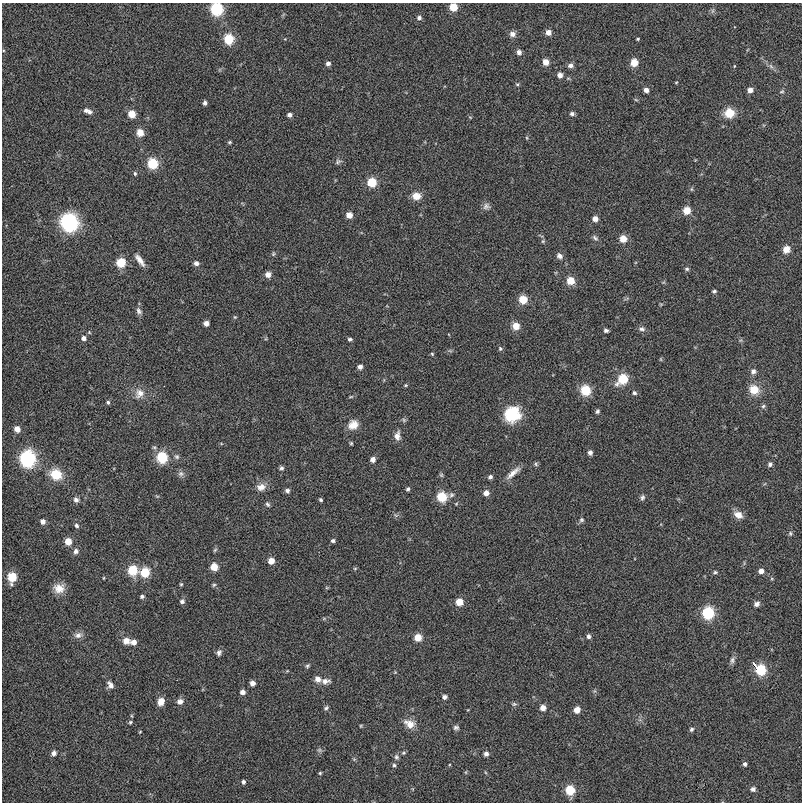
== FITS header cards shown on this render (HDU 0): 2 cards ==
NAXIS1  =                  800
NAXIS2  =                  800

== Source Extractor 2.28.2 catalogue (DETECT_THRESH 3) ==
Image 800 x 800 px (HDU 0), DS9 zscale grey, 1 PNG px = 1 image px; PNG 804 x 804 px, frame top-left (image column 1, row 800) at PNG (2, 3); no overlay
Background 6.55e-04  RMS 0.0081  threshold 0.0243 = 3 sigma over >= 5 px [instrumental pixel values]
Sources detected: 178; all 178 listed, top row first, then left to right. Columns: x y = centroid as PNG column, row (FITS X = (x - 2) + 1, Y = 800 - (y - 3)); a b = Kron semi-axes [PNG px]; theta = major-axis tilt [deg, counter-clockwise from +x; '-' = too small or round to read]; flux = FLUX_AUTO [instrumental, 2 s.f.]
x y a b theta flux
453 7 5 5 - 11
216 9 7 7 - 56
712 11 7 4 71 1
419 18 6 5 - 1.6
548 32 5 5 - 3.3
512 34 8 7 - 2.6
229 39 6 6 - 25
638 39 4 3 - 0.61
519 52 5 5 - 2.3
546 62 6 5 - 5.2
634 62 8 8 - 5
328 63 5 5 - 1.8
570 65 8 6 12 1.8
734 66 4 3 - 0.39
771 66 8 6 -46 1.6
560 75 6 6 - 2.7
676 82 5 3 - 0.43
517 84 5 4 - 0.77
646 90 5 5 - 2.7
750 90 6 5 - 2.9
782 91 7 4 17 0.91
636 100 6 3 -19 0.58
205 103 5 4 - 1.5
86 110 6 5 - 1.5
89 112 7 7 - 1.7
729 113 12 11 - 8.3
132 114 6 6 - 8.1
572 114 5 5 - 1.4
289 115 5 5 - 1.8
470 117 6 3 -19 0.5
140 133 8 8 - 4.6
527 138 5 3 - 0.51
229 142 5 4 - 0.81
338 162 10 6 23 1.4
153 164 6 6 - 29
135 173 5 4 - 0.79
372 182 6 6 - 18
691 189 6 4 90 0.72
416 196 10 8 -8 5.6
486 206 10 8 27 2.1
687 211 6 6 - 9.4
349 215 5 5 - 5
595 219 5 5 - 3.5
69 222 8 8 - 160
595 238 9 5 -45 1.3
623 239 6 6 - 8.2
543 241 5 4 - 0.69
786 249 9 8 - 4
273 254 6 4 -85 0.77
559 256 8 7 - 2.2
140 260 17 6 -54 4
121 263 6 6 - 18
196 263 6 5 - 2.2
687 269 5 5 - 0.99
268 274 7 6 - 2.8
570 281 6 6 - 11
714 291 6 4 2 0.95
523 300 6 6 - 13
139 311 10 7 -55 1.9
235 317 5 5 - 0.63
206 323 5 4 - 3.1
516 326 8 8 - 5
642 329 9 6 -11 1.7
606 330 4 4 - 1.4
84 338 6 5 - 2
350 339 5 4 - 1.1
500 349 6 5 - 0.98
450 351 6 4 -18 0.68
432 354 4 3 - 0.64
661 359 6 4 72 0.55
360 367 5 5 - 2.2
753 371 8 7 - 2
623 379 8 6 41 23
406 385 5 4 - 0.61
585 390 6 6 - 25
754 390 13 11 -39 8.3
139 393 14 12 50 5.2
634 393 6 5 - 1.2
351 397 7 3 9 0.64
108 402 5 4 - 0.92
763 406 6 5 - 1.1
597 411 5 4 - 1.1
512 414 18 16 46 21
404 420 6 6 - 0.99
353 425 13 10 35 6
17 429 6 5 - 4.4
397 436 11 7 85 3.2
351 443 4 4 - 0.67
590 452 5 5 - 2
162 457 6 6 - 36
177 457 8 6 -44 1.5
27 459 8 7 - 120
373 459 5 5 - 2.8
536 464 6 5 - 0.89
770 464 6 6 - 1.5
281 468 5 5 - 1.2
513 473 22 6 41 4.4
56 474 12 10 -30 13
181 474 9 7 -23 1.9
441 475 6 5 - 0.78
490 477 5 5 - 1.4
261 487 12 9 15 4.2
408 489 5 4 - 1
287 491 6 6 - 1.5
486 493 6 5 - 3.3
157 496 6 3 -18 0.6
442 497 6 6 - 23
642 497 8 6 73 1.4
76 500 7 6 - 1.9
321 500 4 3 - 0.87
267 504 7 5 -56 1.1
738 515 12 8 -27 4.5
581 520 7 6 - 1.1
43 521 5 5 - 2.6
76 526 6 5 - 1.1
790 533 7 5 89 1
333 541 5 4 - 1.2
68 542 6 6 - 6.7
215 550 6 4 45 0.8
76 551 7 6 - 2
271 561 5 5 - 5.7
214 567 5 5 - 9.2
355 568 6 4 1 0.62
133 570 6 6 - 21
761 571 5 5 - 3.1
145 572 6 6 - 19
715 572 5 4 - 0.88
12 577 7 6 - 18
103 578 4 2 - 0.44
181 584 4 4 - 0.69
214 585 6 5 - 0.83
59 588 14 11 3 6.2
142 596 5 4 - 1.2
182 601 6 6 - 1.5
459 602 6 5 - 8.9
757 604 7 6 - 2.1
708 613 7 6 - 50
78 635 12 8 19 2.8
588 636 6 5 - 1.5
418 637 6 5 - 8.6
126 641 9 8 - 3.9
134 642 6 5 - 3.6
219 653 8 6 72 1.7
732 660 10 6 80 1.8
307 666 6 5 - 0.9
760 669 10 6 -41 39
395 672 4 4 - 0.47
318 679 7 6 - 3.5
325 681 12 7 1 3
252 683 5 4 - 2.9
110 685 10 7 -61 2.8
242 692 5 5 - 2.5
444 697 5 5 - 1.9
180 701 8 7 - 2.6
161 702 8 7 - 5
514 704 7 5 0 0.94
326 708 7 5 56 1.1
543 708 6 5 - 4
577 710 5 5 - 5.5
132 716 5 3 - 0.53
130 722 5 5 - 0.83
410 724 14 9 -26 6.1
361 726 5 3 - 0.51
456 728 7 5 -10 1.3
691 729 6 5 - 1.1
140 732 4 3 - 0.45
319 750 7 6 - 1.2
54 753 6 6 - 1.9
403 753 7 5 2 0.91
486 754 5 4 - 2.2
396 757 8 6 -79 1.5
745 764 5 4 - 1.5
394 765 5 5 - 0.92
466 772 5 3 - 0.57
320 773 4 4 - 0.68
243 782 5 4 - 1.3
753 789 6 6 - 1.6
570 790 6 6 - 20
At the frame edge (FLAGS 8, measured only in part): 2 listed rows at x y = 453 7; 216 9